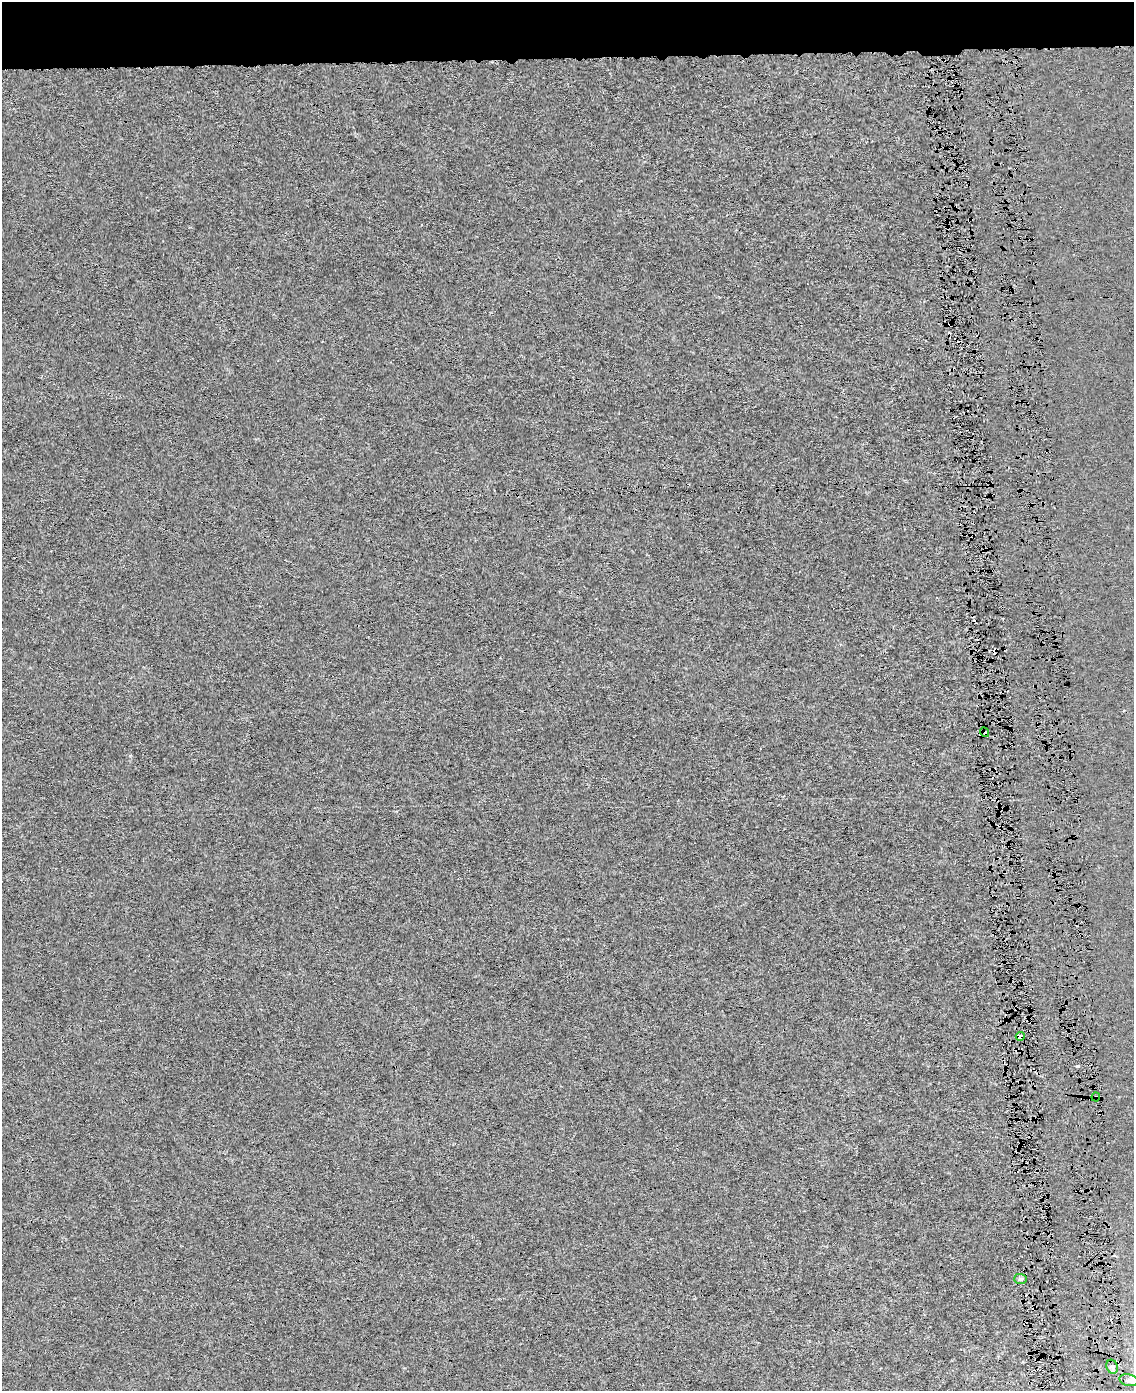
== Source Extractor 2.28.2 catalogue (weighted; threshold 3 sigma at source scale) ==
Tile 2 of 4 x 3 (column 2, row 1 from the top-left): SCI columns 1159-2290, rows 2822-4210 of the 4580 x 4213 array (HDU 1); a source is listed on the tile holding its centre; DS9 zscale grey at full resolution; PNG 1136 x 1393 px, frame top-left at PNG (2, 2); each listed source drawn as its Kron ellipse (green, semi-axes under 4 px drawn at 4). Shown black and unused: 5% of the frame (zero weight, under 4 of 8 exposures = <1% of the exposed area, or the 3 px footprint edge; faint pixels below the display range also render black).
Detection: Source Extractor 2.28.2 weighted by HDU 2 'WHT'; one run over the whole footprint, this tile lists its part. Background 6.73e-05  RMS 0.0013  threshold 0.00551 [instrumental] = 3 sigma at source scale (4.09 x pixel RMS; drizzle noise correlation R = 1.36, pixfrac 0.8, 0.0396/0.0396 arcsec/px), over >= 5 px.
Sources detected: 10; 4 cosmic-ray / hot-pixel residue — neither listed nor drawn; the other 6 listed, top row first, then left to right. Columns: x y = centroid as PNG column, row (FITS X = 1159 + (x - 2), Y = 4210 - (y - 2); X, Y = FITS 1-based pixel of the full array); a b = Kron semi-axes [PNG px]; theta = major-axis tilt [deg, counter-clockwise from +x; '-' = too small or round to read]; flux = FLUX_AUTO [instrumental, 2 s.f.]
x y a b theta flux
984 732 5 4 - 0.52
1020 1036 4 3 - 29
1096 1097 4 4 - 0.14
1021 1279 6 5 - 0.26
1112 1367 7 5 -67 0.4
1129 1380 9 5 -12 0.35
Overlapping masked pixels (flux is a lower limit): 3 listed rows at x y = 984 732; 1020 1036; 1096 1097